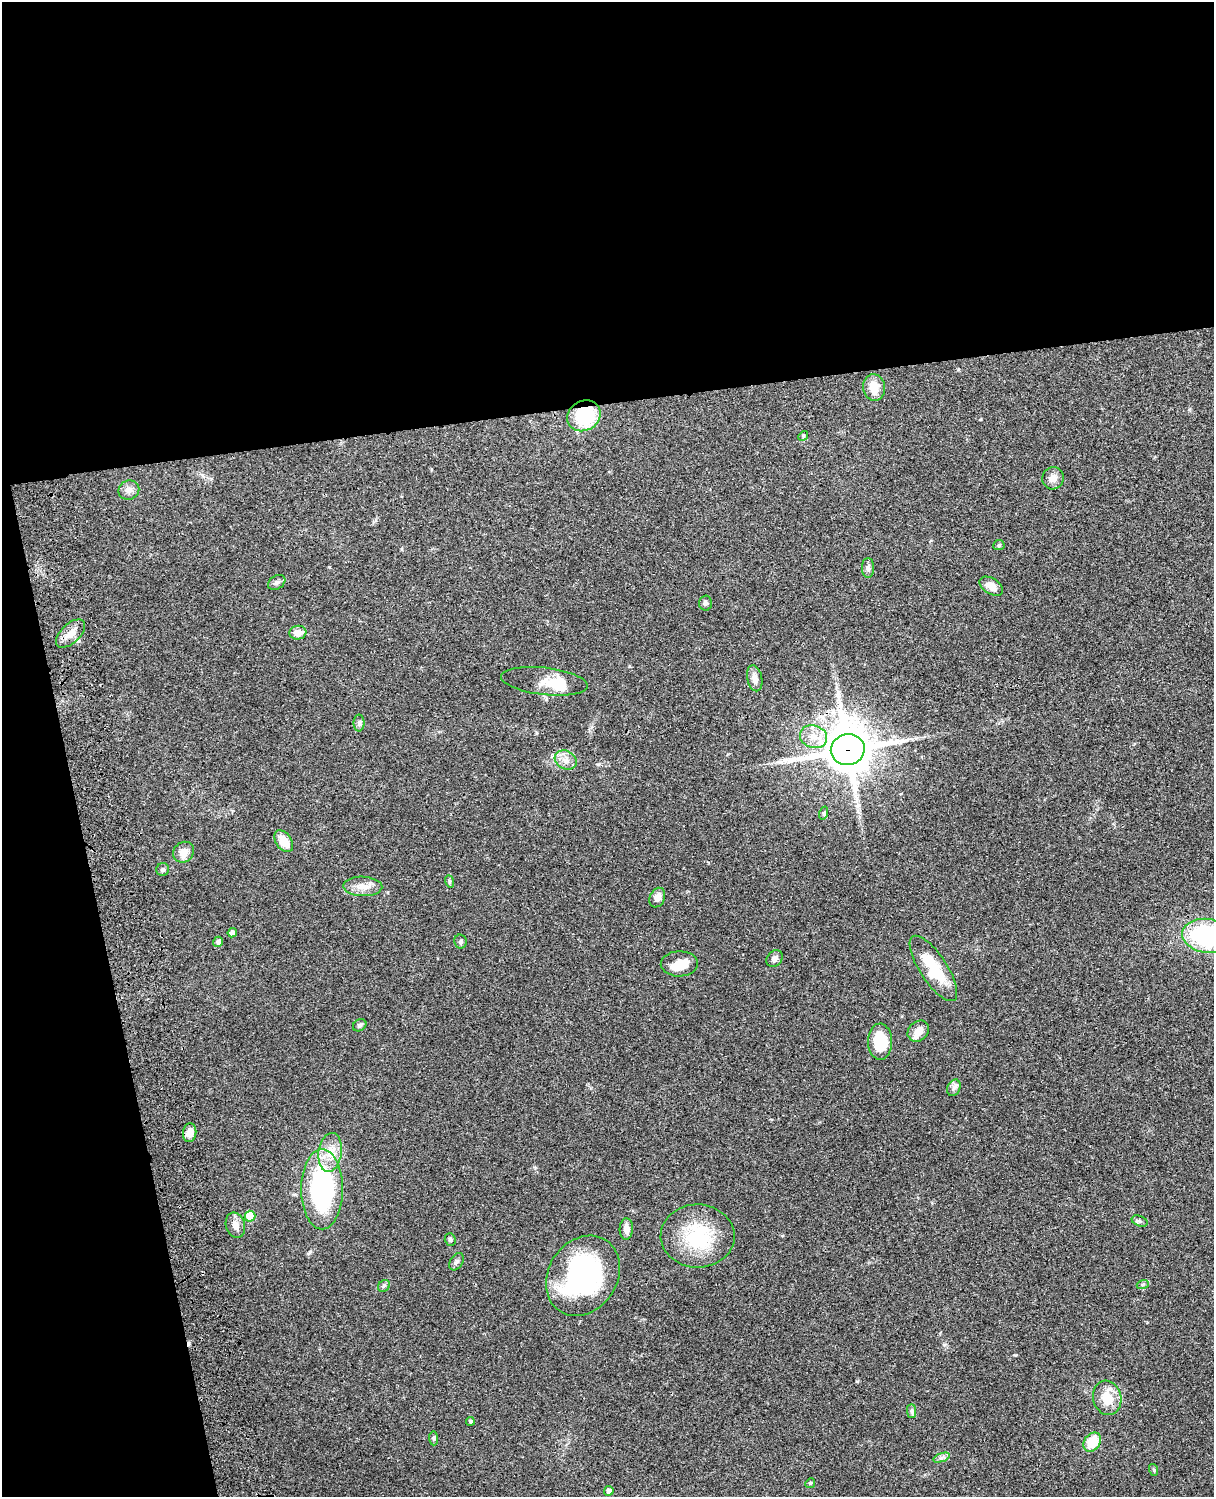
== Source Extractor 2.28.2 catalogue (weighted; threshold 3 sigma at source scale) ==
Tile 1 of 4 x 3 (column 1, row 1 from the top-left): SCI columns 119-1330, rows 3155-4649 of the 5088 x 4926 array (HDU 1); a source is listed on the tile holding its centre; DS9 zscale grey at full resolution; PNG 1216 x 1499 px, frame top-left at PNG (2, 2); each listed source drawn as its Kron ellipse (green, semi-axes under 4 px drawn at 4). Shown black and unused: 33% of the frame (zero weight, under 3 of 4 exposures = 6% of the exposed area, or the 3 px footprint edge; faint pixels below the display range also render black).
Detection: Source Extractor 2.28.2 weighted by HDU 2 'WHT'; one run over the whole footprint, this tile lists its part. Background 0.0793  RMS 0.0058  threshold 0.0261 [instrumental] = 3 sigma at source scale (4.5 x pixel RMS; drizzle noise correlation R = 1.50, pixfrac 1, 0.05/0.05 arcsec/px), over >= 5 px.
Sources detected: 63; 1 inside a brighter object's white glare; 1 cosmic-ray / hot-pixel residue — neither listed nor drawn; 3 inside a brighter listed object's ellipse — not listed separately; the other 58 listed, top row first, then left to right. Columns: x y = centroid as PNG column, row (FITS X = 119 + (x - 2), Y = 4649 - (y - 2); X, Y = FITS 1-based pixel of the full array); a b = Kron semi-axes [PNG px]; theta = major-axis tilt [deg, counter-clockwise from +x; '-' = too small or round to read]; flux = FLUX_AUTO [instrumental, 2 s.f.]
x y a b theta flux
874 387 13 11 -82 8.1
584 416 17 14 31 31
803 436 5 4 - 0.7
1053 478 11 11 - 3.9
129 490 10 9 - 3.5
999 545 5 5 - 0.94
868 568 10 6 90 1.9
277 582 9 6 32 1.6
991 586 13 8 -32 5.1
705 603 7 6 - 1.5
298 633 8 7 - 4.9
71 634 18 9 44 6.5
755 678 13 7 -77 4
544 681 43 13 -7 9.5
359 723 8 5 90 1.6
814 737 14 11 -19 7.2
848 750 17 15 13 2100
566 760 11 9 -28 4.1
824 813 7 4 72 0.84
284 841 12 7 -54 8.6
184 852 11 10 - 5.2
163 869 6 6 - 1.2
449 881 6 4 -71 0.85
363 886 19 10 -2 5.8
657 898 10 7 67 4.1
232 933 5 4 - 2.4
1207 936 25 17 -9 68
218 942 5 4 - 1.8
460 942 7 6 - 1.1
774 959 9 7 49 2.2
679 964 18 12 1 9.2
933 968 38 13 -57 25
360 1025 7 5 33 1.2
918 1031 12 9 44 4.9
880 1042 18 12 -88 19
954 1088 8 6 68 2
190 1133 9 6 83 5.4
330 1152 19 11 81 9.5
322 1189 40 21 -90 110
250 1216 5 5 - 15
1140 1221 8 5 -22 1.1
235 1225 13 9 -72 4.3
626 1229 10 7 88 3.3
698 1236 37 31 -1 35
450 1240 6 5 - 1.1
456 1262 9 6 58 1.7
583 1276 42 34 57 92
1143 1284 6 4 20 0.98
384 1286 6 5 - 1.1
1107 1398 17 14 -74 11
912 1411 7 4 -90 1
470 1421 4 4 - 1.4
433 1438 7 4 -85 1
1092 1442 10 8 55 13
942 1458 9 4 19 1.4
1154 1470 6 3 -72 0.68
810 1483 5 4 - 0.76
609 1491 5 4 - 2.7
Overlapping masked pixels (flux is a lower limit): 2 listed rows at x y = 584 416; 848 750
Isophote crosses this tile's border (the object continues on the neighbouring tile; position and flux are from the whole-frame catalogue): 1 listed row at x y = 1207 936
Unlisted compact peaks at least as high as the median listed source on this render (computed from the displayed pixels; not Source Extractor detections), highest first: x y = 857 1381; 1015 1355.